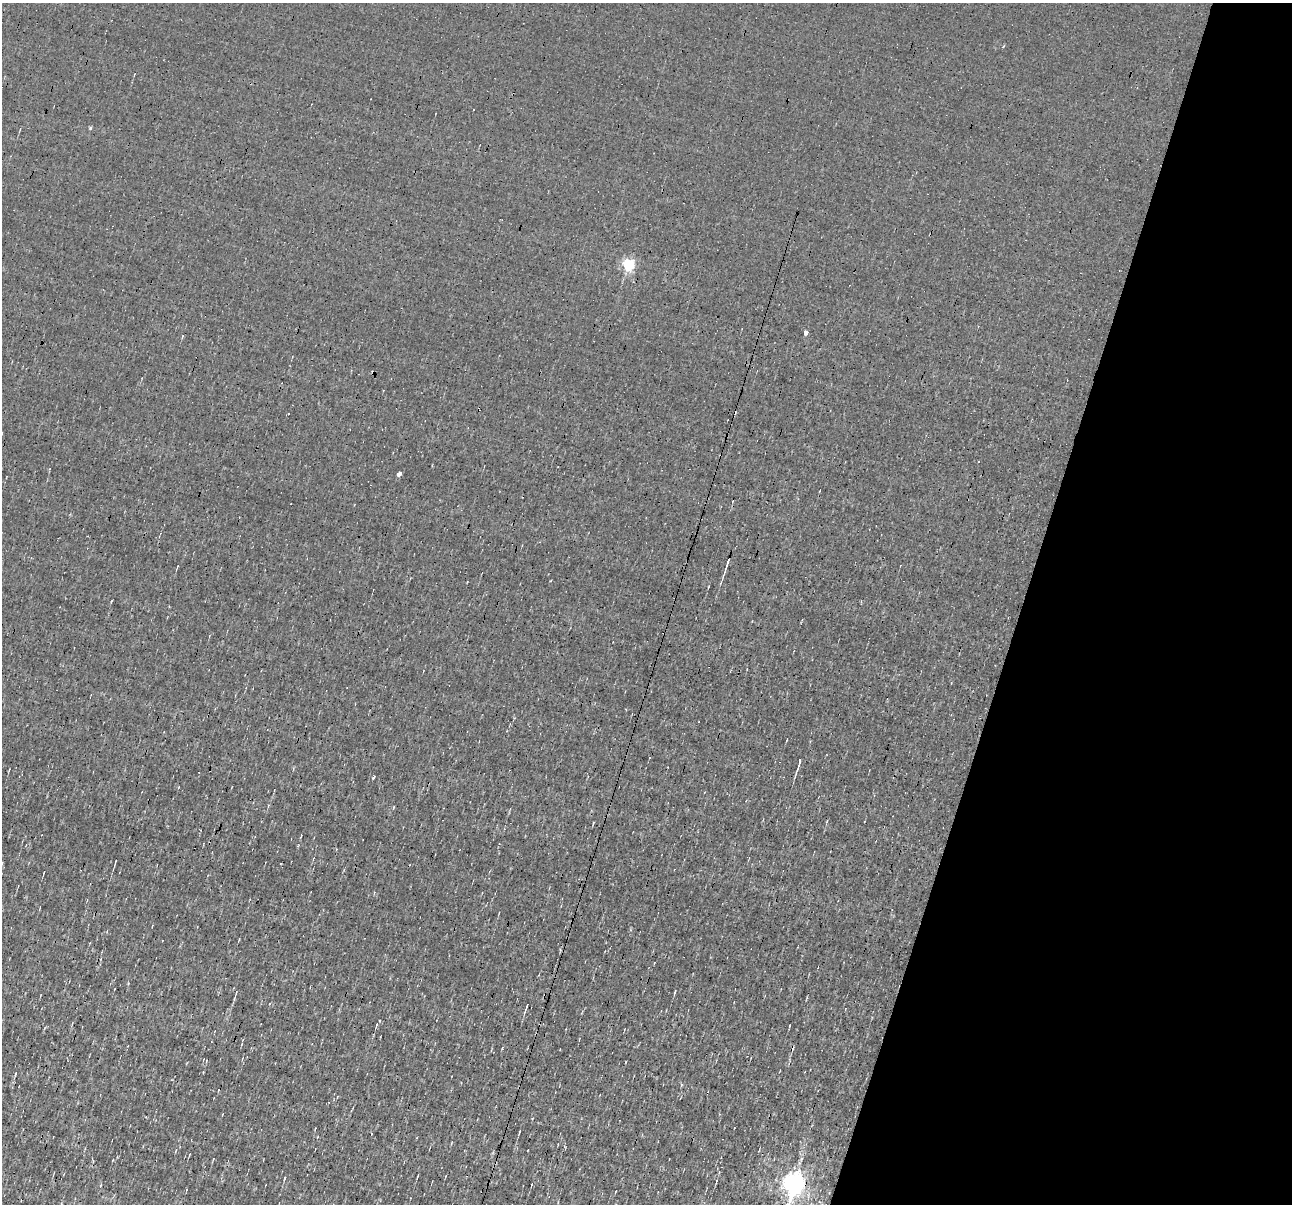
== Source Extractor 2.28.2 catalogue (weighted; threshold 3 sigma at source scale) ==
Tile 8 of 4 x 4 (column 4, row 2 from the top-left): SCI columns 3872-5161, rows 2656-3857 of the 5161 x 5185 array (HDU 1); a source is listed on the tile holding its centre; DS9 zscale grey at full resolution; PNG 1294 x 1206 px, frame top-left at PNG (2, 3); no overlay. Shown black and unused: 21% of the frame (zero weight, under 3 of 4 exposures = <1% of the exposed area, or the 3 px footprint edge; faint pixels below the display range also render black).
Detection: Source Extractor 2.28.2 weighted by HDU 2 'WHT'; one run over the whole footprint, this tile lists its part. Background 8.59e-04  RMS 0.042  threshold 0.191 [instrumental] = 3 sigma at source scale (4.5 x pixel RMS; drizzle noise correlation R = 1.50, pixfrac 1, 0.05/0.05 arcsec/px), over >= 5 px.
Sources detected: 20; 3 cosmic-ray / hot-pixel residue — not listed; the other 17 listed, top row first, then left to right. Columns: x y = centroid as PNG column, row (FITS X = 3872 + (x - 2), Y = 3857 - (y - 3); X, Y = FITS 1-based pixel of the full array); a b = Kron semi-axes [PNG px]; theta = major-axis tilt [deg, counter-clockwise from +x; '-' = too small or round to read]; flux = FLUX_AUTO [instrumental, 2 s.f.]
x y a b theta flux
473 109 3 2 - 4.8
90 128 4 4 - 4.8
629 265 5 5 - 490
806 333 4 4 - 19
399 474 4 4 - 21
727 564 18 3 72 18
799 764 16 3 73 17
373 777 3 3 - 11
44 872 3 2 - 2.6
675 992 5 3 - 4.8
236 993 3 2 - 3.3
526 1007 14 3 72 9.8
376 1025 6 3 79 6.6
15 1073 5 2 - 4.5
519 1132 6 2 79 4.7
285 1178 4 3 - 4
794 1183 8 7 - 3300
Overlapping masked pixels (flux is a lower limit): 1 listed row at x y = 794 1183
Isophote crosses this tile's border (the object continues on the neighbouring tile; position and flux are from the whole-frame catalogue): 1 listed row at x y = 794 1183
Unlisted compact peaks at least as high as the median listed source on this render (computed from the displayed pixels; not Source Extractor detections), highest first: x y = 550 581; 502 1048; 801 1159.